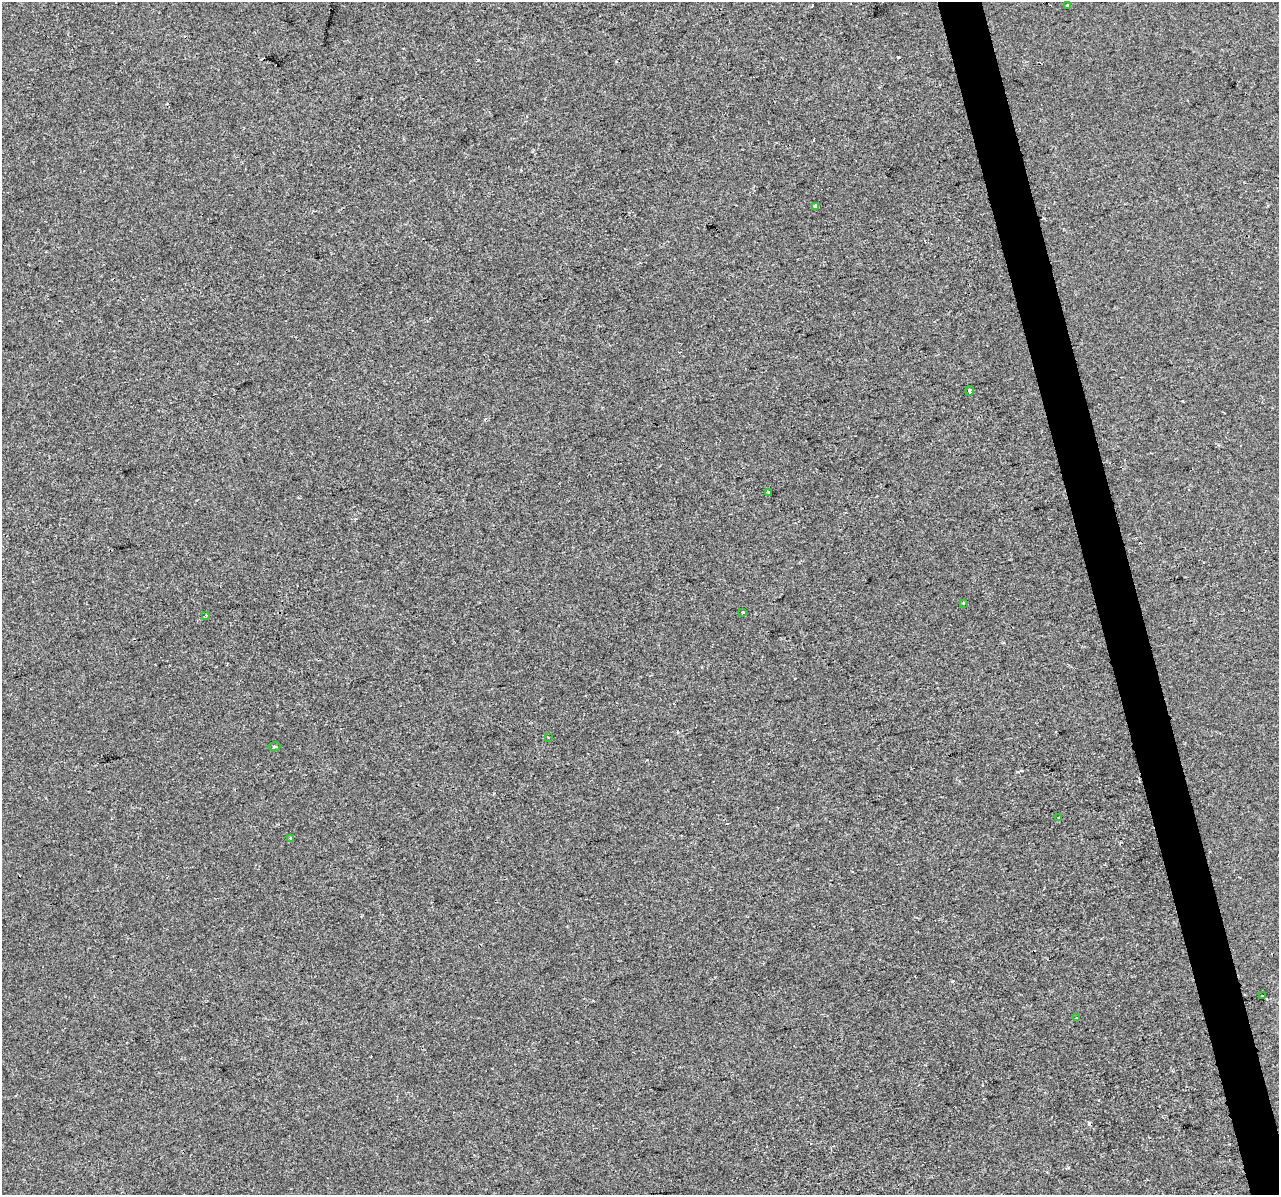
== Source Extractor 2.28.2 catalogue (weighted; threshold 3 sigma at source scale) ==
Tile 6 of 4 x 4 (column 2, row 2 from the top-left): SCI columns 1278-2554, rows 2476-3668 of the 5109 x 4903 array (HDU 1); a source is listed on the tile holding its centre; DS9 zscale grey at full resolution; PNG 1281 x 1197 px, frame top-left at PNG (2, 2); each listed source drawn as its Kron ellipse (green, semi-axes under 4 px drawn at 4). Shown black and unused: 3% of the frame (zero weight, under 2 of 3 exposures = <1% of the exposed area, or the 3 px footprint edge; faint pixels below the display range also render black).
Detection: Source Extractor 2.28.2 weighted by HDU 2 'WHT'; one run over the whole footprint, this tile lists its part. Background -4.07e-04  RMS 0.0043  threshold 0.0193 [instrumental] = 3 sigma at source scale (4.5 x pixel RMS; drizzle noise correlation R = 1.50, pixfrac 1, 0.0396/0.0396 arcsec/px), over >= 5 px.
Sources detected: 15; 2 cosmic-ray / hot-pixel residue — neither listed nor drawn; the other 13 listed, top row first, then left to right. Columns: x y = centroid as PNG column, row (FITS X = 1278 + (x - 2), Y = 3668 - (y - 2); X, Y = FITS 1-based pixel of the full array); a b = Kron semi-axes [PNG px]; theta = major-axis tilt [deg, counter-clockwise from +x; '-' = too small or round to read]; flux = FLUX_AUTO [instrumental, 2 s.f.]
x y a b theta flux
1067 5 3 3 - 1.8
816 206 4 3 - 1.5
969 391 5 3 - 4.4
768 492 3 2 - 0.35
963 603 3 3 - 0.34
743 612 4 3 - 0.94
206 615 2 2 - 0.36
548 737 3 2 - 0.32
274 747 6 4 8 0.74
1059 818 3 3 - 1.4
290 838 3 3 - 2.5
1262 995 2 2 - 0.53
1076 1018 3 3 - 2
Unlisted compact peaks at least as high as the median listed source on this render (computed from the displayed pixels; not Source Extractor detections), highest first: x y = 952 981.